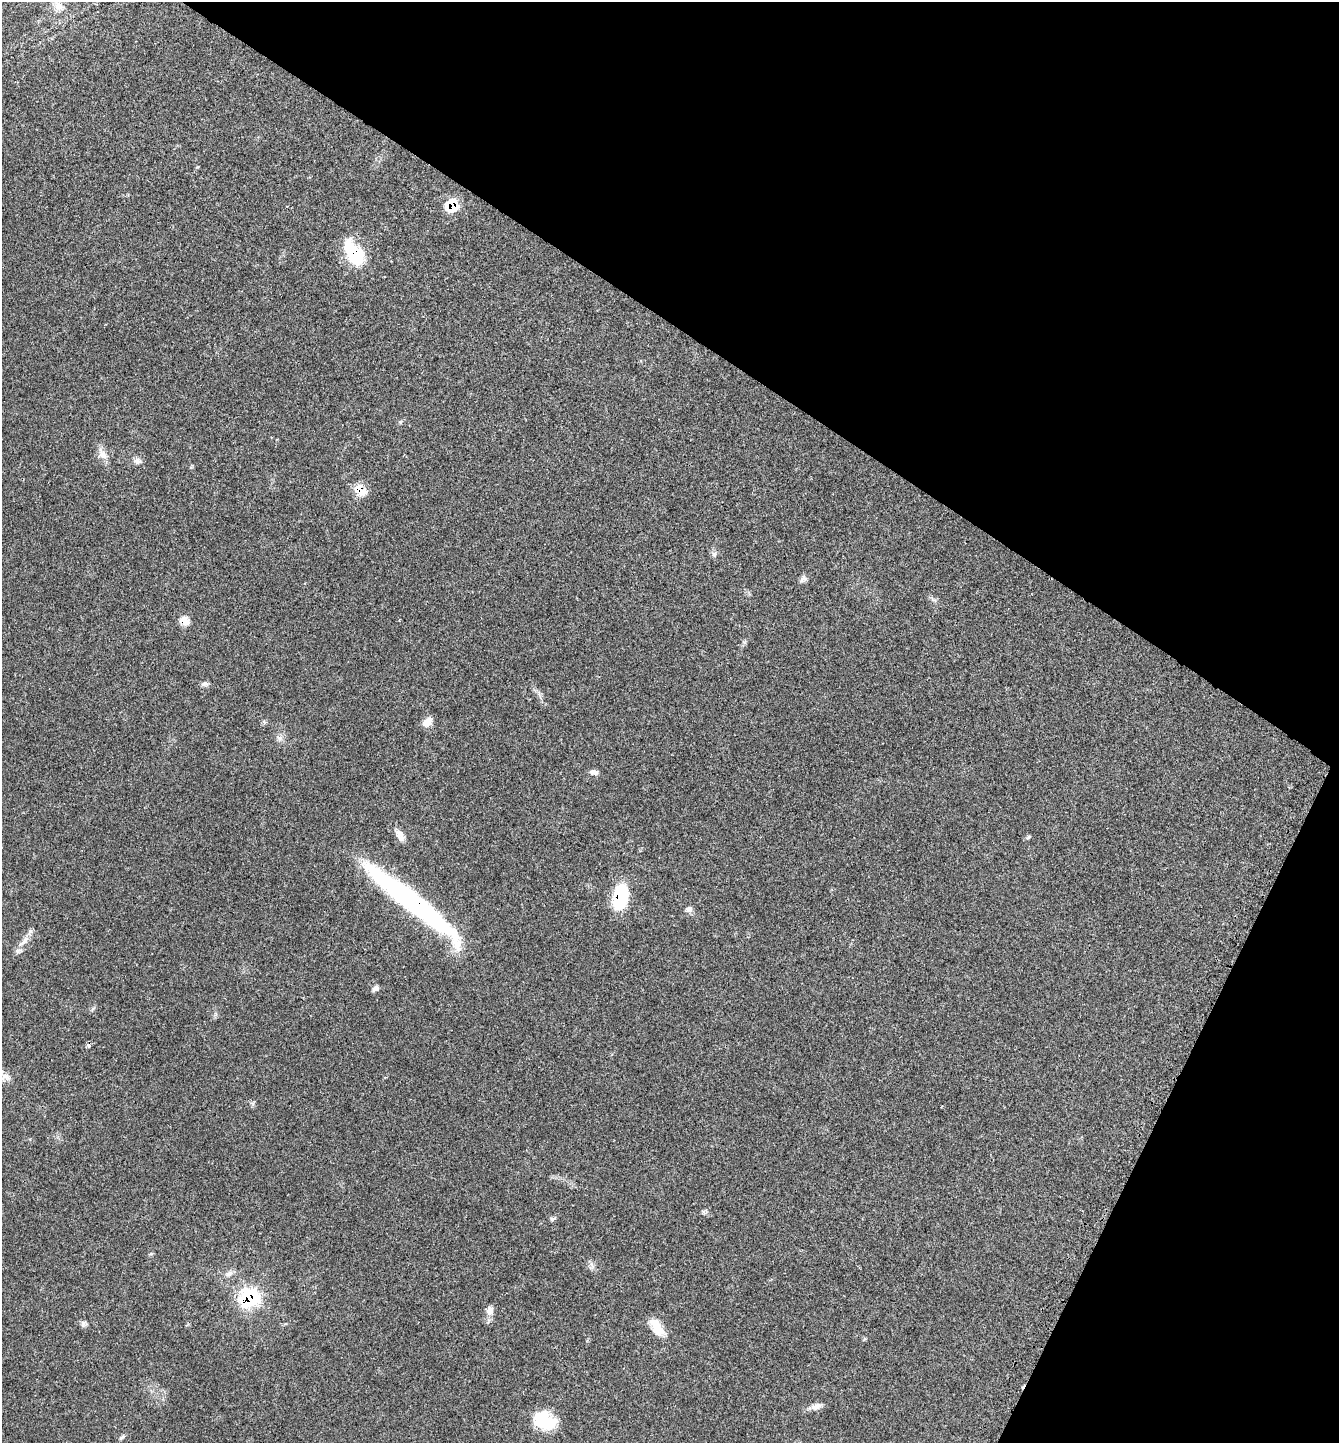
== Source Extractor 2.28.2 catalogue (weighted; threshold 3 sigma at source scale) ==
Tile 8 of 4 x 4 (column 4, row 2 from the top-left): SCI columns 4195-5531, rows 2925-4365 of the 5851 x 5844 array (HDU 1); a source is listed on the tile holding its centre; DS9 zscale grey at full resolution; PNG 1341 x 1445 px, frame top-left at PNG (2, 2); no overlay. Shown black and unused: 29% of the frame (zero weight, under 3 of 4 exposures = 2% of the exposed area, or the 3 px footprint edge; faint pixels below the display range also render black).
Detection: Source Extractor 2.28.2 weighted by HDU 2 'WHT'; one run over the whole footprint, this tile lists its part. Background 0.0451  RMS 0.0045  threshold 0.0202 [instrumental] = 3 sigma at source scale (4.5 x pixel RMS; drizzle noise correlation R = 1.50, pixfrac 1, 0.05/0.05 arcsec/px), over >= 5 px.
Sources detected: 34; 1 cosmic-ray / hot-pixel residue — not listed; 2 inside a brighter listed object's ellipse — not listed separately; the other 31 listed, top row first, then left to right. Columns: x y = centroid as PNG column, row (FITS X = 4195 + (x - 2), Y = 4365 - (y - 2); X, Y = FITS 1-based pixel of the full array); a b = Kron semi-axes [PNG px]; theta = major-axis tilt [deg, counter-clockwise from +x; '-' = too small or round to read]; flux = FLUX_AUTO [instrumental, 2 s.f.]
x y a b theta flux
58 6 16 11 -62 4.6
452 205 8 8 - 17
354 252 32 17 -56 22
102 454 19 10 -62 3.7
137 461 11 9 1 2
360 490 17 12 -42 6.2
714 554 8 6 -88 1.3
803 579 10 8 45 1.6
185 621 13 9 -47 4.1
205 684 10 6 6 1.3
427 722 12 8 45 4.1
279 738 8 7 - 1.6
593 772 11 6 -7 1.7
400 835 18 9 -58 3.3
1028 837 7 5 29 0.77
620 896 24 14 79 26
411 901 115 16 -39 110
689 909 9 8 - 1.7
24 941 20 7 45 4
375 988 9 6 37 1.4
5 1077 15 10 27 3.4
704 1212 9 4 -36 0.95
553 1219 9 5 18 0.88
229 1274 11 7 33 1.9
249 1298 10 10 - 58
490 1311 14 9 84 3
83 1324 9 7 83 1.2
657 1329 23 14 -40 6.7
816 1406 15 8 21 2.8
544 1420 23 16 -20 19
122 1437 9 4 30 0.8
Overlapping masked pixels (flux is a lower limit): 7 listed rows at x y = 452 205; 354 252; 360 490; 185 621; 620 896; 411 901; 249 1298
Isophote crosses this tile's border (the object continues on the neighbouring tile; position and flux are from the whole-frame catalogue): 2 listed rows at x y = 58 6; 5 1077